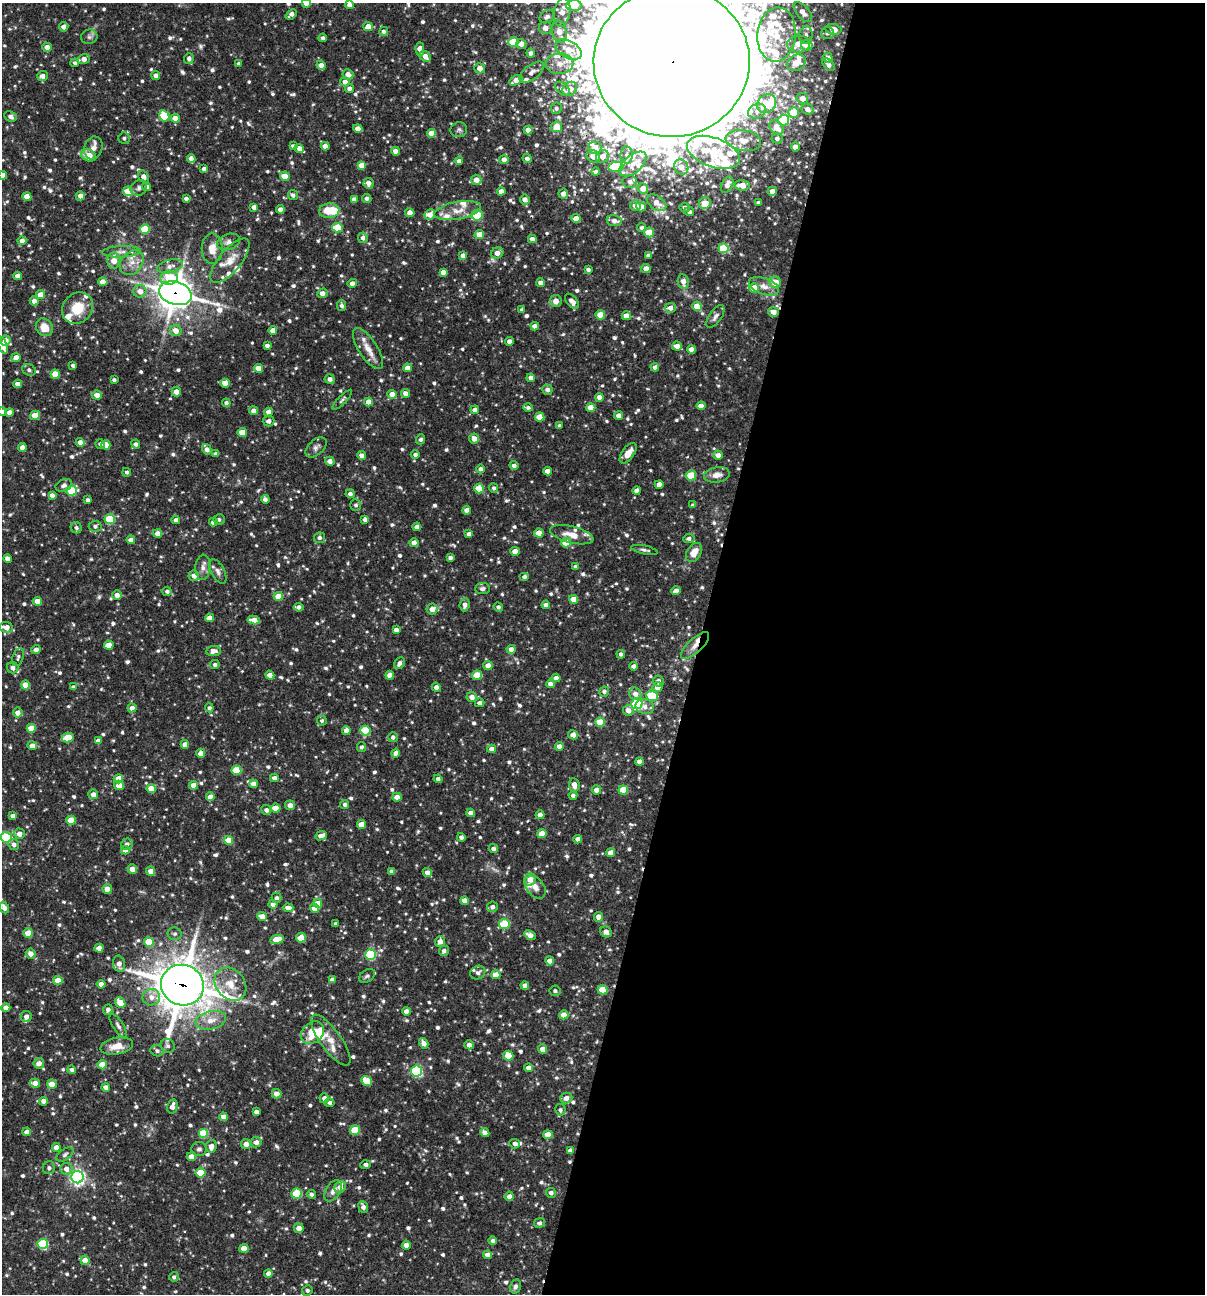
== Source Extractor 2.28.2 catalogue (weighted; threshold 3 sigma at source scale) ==
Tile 12 of 4 x 4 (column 4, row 3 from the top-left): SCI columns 3861-5063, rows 1293-2584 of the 5188 x 5168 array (HDU 1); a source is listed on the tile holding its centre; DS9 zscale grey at full resolution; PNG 1207 x 1296 px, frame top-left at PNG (2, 3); each listed source drawn as its Kron ellipse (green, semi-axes under 4 px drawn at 4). Shown black and unused: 42% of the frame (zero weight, under 3 of 4 exposures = <1% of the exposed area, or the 3 px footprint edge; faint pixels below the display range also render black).
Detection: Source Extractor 2.28.2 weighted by HDU 2 'WHT'; one run over the whole footprint, this tile lists its part. Background 0.0837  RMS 0.0038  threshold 0.0172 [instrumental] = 3 sigma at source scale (4.5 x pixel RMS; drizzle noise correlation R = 1.50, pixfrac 1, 0.05/0.05 arcsec/px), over >= 5 px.
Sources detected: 982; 1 too faint to see at this stretch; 1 inside a brighter object's white glare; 1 cosmic-ray / hot-pixel residue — neither listed nor drawn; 41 inside a brighter listed object's ellipse — not listed separately; of the other 938, all 500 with FLUX_AUTO >= 0.951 (the completeness limit of this list) listed and drawn (438 fainter detections not listed), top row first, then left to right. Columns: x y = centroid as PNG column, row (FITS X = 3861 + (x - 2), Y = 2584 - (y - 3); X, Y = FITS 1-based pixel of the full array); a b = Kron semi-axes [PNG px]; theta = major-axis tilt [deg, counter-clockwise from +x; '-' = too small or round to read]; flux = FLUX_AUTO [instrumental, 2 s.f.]
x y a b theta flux
306 3 4 4 - 3
350 5 4 4 - 2.6
574 6 7 5 3 4.1
562 12 14 8 80 4.7
803 12 12 6 -49 2.9
291 14 6 4 40 2.1
547 17 8 6 34 1.8
64 27 5 4 - 1.7
368 27 5 4 - 3.7
545 28 6 6 - 3.1
834 29 8 5 -10 3.1
384 31 4 4 - 1.3
559 32 11 7 -76 4.9
827 33 6 6 - 1.4
777 35 27 19 85 16
806 35 9 6 83 1.7
89 37 8 7 - 1.2
323 38 4 4 - 1.1
513 42 5 5 - 15
521 44 5 5 - 2.6
798 44 11 8 8 4.9
807 45 6 5 - 6.5
47 47 4 4 - 3
420 49 7 4 -88 3.8
568 50 14 8 -28 7.7
531 53 4 4 - 1.8
425 56 6 5 - 2.9
828 58 5 5 - 2.3
84 59 6 5 - 2.8
189 59 5 5 - 1.6
672 62 78 75 5 15000
75 63 4 4 - 0.96
796 63 10 7 30 5.3
238 64 4 4 - 1.1
560 64 14 10 0 5.6
321 65 5 4 - 3.3
828 65 7 4 -47 1.4
480 68 5 5 - 3
532 72 14 7 37 2.7
348 74 5 5 - 2.8
42 76 5 5 - 2
156 76 4 4 - 1.7
516 80 7 4 29 3.2
345 82 5 4 - 2.2
349 88 4 4 - 1.6
562 89 8 5 -40 1.7
570 89 8 6 38 3.4
802 98 6 5 - 2.7
767 104 10 8 43 7.3
556 108 6 5 - 1
807 109 6 5 - 2
757 111 9 7 26 1.9
794 112 5 5 - 9.4
164 116 6 5 - 16
10 117 7 5 -25 1.3
175 118 5 4 - 3.5
784 120 5 5 - 21
557 127 5 5 - 5.4
358 128 5 4 - 2.9
776 128 8 6 -44 4.2
459 130 8 7 - 1.1
528 130 4 4 - 2.5
431 133 4 4 - 5.5
124 138 5 5 - 1.2
777 138 5 5 - 1.3
743 140 18 10 -10 5.6
293 146 4 4 - 1.2
325 146 4 4 - 2.5
795 147 4 4 - 3.9
93 148 11 9 70 2.4
299 148 5 4 - 2.6
595 148 6 6 - 4
395 151 4 4 - 2.6
713 152 27 14 -20 16
88 155 8 6 -24 5.9
627 155 8 6 -89 1.4
593 156 7 6 - 3.5
602 156 7 6 - 2.9
527 158 5 4 - 1.6
191 159 4 4 - 2.6
504 160 4 4 - 2.6
459 161 4 4 - 1.6
633 164 16 9 40 4.5
361 165 4 4 - 4.1
616 167 7 5 8 17
681 167 8 7 - 3.9
204 169 4 4 - 1.7
596 172 4 4 - 1.4
3 175 4 4 - 2.9
285 176 5 4 - 6.5
144 177 6 5 - 2.3
476 180 5 5 - 3.3
630 182 7 6 - 1.4
368 183 5 5 - 2.5
727 185 9 5 63 3
742 185 7 5 -7 3.9
147 187 4 4 - 1.8
139 188 9 7 41 1.5
643 189 5 5 - 3.6
128 191 5 5 - 9.1
501 191 4 4 - 2.3
772 191 4 4 - 2.9
563 194 5 5 - 2.7
293 195 5 5 - 1.4
80 196 4 4 - 2.4
27 197 4 4 - 4.5
186 198 4 3 - 1.4
367 198 4 4 - 1.5
354 200 4 4 - 2.8
525 200 5 5 - 2.3
657 203 11 7 -35 4
705 203 6 5 - 5.9
758 203 4 3 - 1.1
635 206 5 5 - 3.1
254 207 4 4 - 2.4
641 207 5 4 - 4
685 207 5 4 - 1.3
280 209 4 4 - 2.3
329 211 10 7 4 8.3
458 211 24 8 11 5.3
689 212 5 4 - 1.1
410 213 5 4 - 3.9
430 215 5 5 - 3.1
477 215 5 5 - 17
576 218 5 4 - 3.9
614 221 7 5 -8 2.6
642 227 4 4 - 1.3
337 228 5 5 - 11
145 229 5 4 - 13
649 232 5 5 - 10
479 235 4 4 - 5.7
363 238 5 5 - 1.5
532 239 4 4 - 1.9
22 241 4 4 - 2.6
228 242 12 8 17 2.1
723 248 5 5 - 19
212 249 15 10 90 4.9
121 252 19 5 2 2.5
497 253 6 5 - 2.8
463 255 4 4 - 2.4
648 256 4 4 - 1.8
114 261 8 6 87 4.7
230 261 27 11 50 6.1
132 263 14 10 49 4
170 266 13 6 14 2.6
588 269 4 3 - 1.2
646 269 5 4 - 2.6
443 272 4 4 - 2.5
18 276 4 4 - 2.9
169 278 9 7 5 11
683 281 7 5 -80 2.8
103 282 4 4 - 4.9
775 282 6 5 - 6.2
352 283 5 4 - 2
541 283 4 4 - 2.3
764 286 16 8 -19 3.3
754 288 5 5 - 6.6
140 291 6 6 - 3.1
175 293 17 11 -16 650
322 293 5 4 - 2.8
41 295 4 4 - 6.1
34 301 4 4 - 2.1
556 301 6 6 - 2.7
572 301 9 5 -48 2.4
342 305 5 4 - 1.1
697 306 5 4 - 8.5
77 308 17 14 50 9.2
670 308 5 5 - 2.5
522 310 4 4 - 1.5
773 312 5 5 - 3.1
600 315 5 4 - 7.9
626 316 4 4 - 4.9
715 316 13 6 56 1.7
535 326 4 4 - 2.2
44 327 9 8 - 5.3
273 330 4 4 - 2.7
176 331 6 5 - 3.5
6 341 5 5 - 3.2
509 341 4 4 - 2.7
2 345 9 4 -66 4.3
267 345 4 3 - 1.4
677 346 5 4 - 3.2
368 348 24 9 -57 4.7
691 349 4 4 - 3
16 357 4 4 - 3.3
73 365 4 3 - 1.3
655 367 4 4 - 1.5
258 368 4 4 - 4
407 368 4 4 - 3.5
29 370 7 5 -29 1.1
55 374 4 4 - 6.7
531 378 4 4 - 1.9
330 379 5 4 - 1.7
114 380 4 3 - 0.99
225 383 4 4 - 5
18 384 4 4 - 2.5
547 390 5 5 - 1.6
176 392 5 4 - 3
405 393 5 4 - 2.3
392 394 5 4 - 4.4
97 395 5 4 - 3.6
599 397 4 4 - 3.1
342 400 13 3 46 0.95
368 402 4 4 - 3.9
226 403 4 4 - 1.2
701 406 4 4 - 3.1
528 408 4 4 - 1.1
591 408 4 4 - 4.9
475 410 4 4 - 2.4
254 411 4 4 - 2.4
2 412 4 4 - 1.5
9 412 4 4 - 2.6
268 412 4 4 - 2.8
35 415 5 4 - 6.5
619 416 4 4 - 2.9
540 417 5 4 - 7.6
268 421 6 5 - 1.8
560 426 4 4 - 1.1
242 432 4 4 - 6.3
421 439 5 4 - 1.2
474 439 5 5 - 2.9
80 442 4 4 - 2.3
100 444 5 4 - 1
136 444 4 4 - 1.3
106 445 4 4 - 6.8
22 447 4 4 - 2.6
316 447 12 7 43 1.6
207 449 5 4 - 2.2
628 453 12 6 54 3.9
215 454 4 4 - 1.4
415 454 4 4 - 1
718 455 5 4 - 2.5
362 456 4 4 - 2.4
330 461 5 4 - 2.4
514 466 4 4 - 1.4
480 469 4 4 - 1.4
547 471 4 4 - 3.1
127 472 4 4 - 1
691 475 5 5 - 13
717 475 13 7 10 3.4
659 484 4 4 - 3.1
64 485 8 6 25 1.5
479 488 5 4 - 9.5
494 488 5 4 - 1.1
637 490 4 4 - 1.9
71 491 5 5 - 16
350 494 4 4 - 1.5
52 495 4 4 - 1.6
265 499 4 4 - 1.5
88 500 4 4 - 1.3
356 505 5 5 - 1
693 505 4 4 - 1
467 510 4 4 - 2.6
110 519 5 5 - 19
219 519 6 5 - 0.99
365 519 4 4 - 2
176 520 4 4 - 1.9
213 522 4 4 - 2.3
95 526 6 5 - 1.2
417 527 4 4 - 2.3
76 528 6 5 - 1.1
158 533 4 4 - 2.9
539 533 4 4 - 5.1
469 534 4 4 - 1.7
572 535 22 8 -14 5.8
319 538 5 5 - 1.3
689 538 6 4 5 1.1
131 540 4 4 - 2.8
414 543 4 4 - 2.5
566 543 5 5 - 6.9
644 550 13 4 -12 1.2
515 551 4 4 - 4
694 552 10 7 57 4.4
450 558 4 4 - 1.6
7 559 4 4 - 2.2
575 566 4 4 - 1.1
203 567 13 7 87 2.3
218 571 13 6 -62 1.9
194 576 5 5 - 2.1
524 577 5 4 - 1.2
482 589 7 5 5 1
167 591 5 4 - 1.2
676 591 4 4 - 2.8
117 595 5 4 - 2.5
278 596 4 4 - 7
573 599 4 4 - 5.3
37 601 4 4 - 4.4
465 605 6 5 - 1.9
546 605 4 4 - 2.4
299 607 4 4 - 1.5
498 607 5 4 - 1.1
432 609 5 5 - 3.3
209 618 4 4 - 2.7
254 620 6 4 -8 4.4
6 627 7 5 -7 3.2
396 630 4 4 - 1.9
109 645 5 4 - 4.8
695 646 18 7 43 3.6
511 649 4 4 - 2.8
36 650 4 4 - 2.1
213 651 7 5 7 2.4
621 654 4 4 - 1.1
18 657 9 5 72 1.1
399 663 6 5 - 1.5
215 665 5 4 - 1.1
488 666 4 4 - 3.3
634 666 4 4 - 2.5
13 668 6 5 - 2.2
270 675 5 4 - 2.9
390 675 4 4 - 3.5
477 675 5 4 - 7.8
556 678 4 4 - 2.5
658 681 5 5 - 1.8
550 684 4 4 - 2.1
25 685 4 4 - 6.5
73 687 4 4 - 1.3
436 687 4 4 - 1.5
658 687 5 5 - 3.3
604 691 5 5 - 1.3
635 694 6 5 - 2.5
652 696 6 5 - 21
472 697 5 5 - 2.7
480 703 4 4 - 1.7
637 704 6 5 - 39
645 707 9 7 -17 2.1
132 708 4 4 - 2.6
209 708 4 4 - 1.1
628 710 5 5 - 2.6
18 712 5 4 - 2.6
322 721 5 5 - 1
600 722 5 4 - 9.5
31 728 4 4 - 7.5
346 730 4 4 - 2.2
365 731 5 5 - 18
573 735 5 4 - 2.9
393 737 5 5 - 1.2
68 738 6 5 - 11
98 741 4 4 - 2.4
185 745 4 4 - 3.2
32 746 5 4 - 3
559 746 4 4 - 2.2
361 747 5 4 - 0.96
492 749 4 4 - 2.4
201 753 4 4 - 2.8
396 753 4 4 - 2.8
639 761 4 4 - 2.7
236 770 5 4 - 14
274 778 4 4 - 1.9
118 779 4 4 - 4.8
438 779 4 4 - 1.2
253 784 4 4 - 3.3
119 785 5 4 - 5.5
193 785 4 4 - 4.7
574 785 7 5 -81 3.2
151 788 4 4 - 6
596 790 4 4 - 2.7
623 790 5 4 - 10
93 794 5 4 - 2.5
573 795 4 4 - 1.1
210 797 4 4 - 3.5
397 797 4 4 - 2.9
345 804 4 4 - 1.2
290 805 5 5 - 2.6
276 808 5 4 - 6.5
266 810 5 5 - 1.6
471 813 4 4 - 2.9
540 815 4 4 - 2.7
13 816 4 4 - 2.6
71 820 4 4 - 7.3
361 824 4 4 - 5.1
19 834 5 5 - 2.8
542 834 4 4 - 5.4
321 836 6 4 22 2.9
6 837 6 5 - 27
461 837 4 4 - 1.4
578 839 4 4 - 2.6
228 840 5 4 - 6.8
14 844 6 5 - 1.7
127 844 6 5 - 1.2
493 849 4 4 - 1.5
125 850 4 4 - 2.7
610 853 4 4 - 3.5
132 869 5 4 - 3.1
151 871 5 4 - 3.1
392 871 4 4 - 1.7
427 873 5 4 - 2.7
530 879 6 6 - 3.3
535 887 13 8 -50 2.6
107 889 5 4 - 3
277 898 5 5 - 1.2
465 901 4 4 - 3.9
318 903 4 4 - 6.4
273 904 4 4 - 2.3
492 907 5 5 - 1.5
4 908 6 4 -63 2.5
288 908 5 4 - 3
315 908 4 4 - 4.5
262 916 5 4 - 3.8
599 917 5 4 - 3
336 924 4 3 - 1
504 924 5 5 - 17
606 932 6 5 - 2.4
28 933 4 4 - 7.1
175 934 7 6 - 1.1
530 935 6 4 -28 2.3
301 938 5 4 - 9.4
277 939 7 4 10 6.9
440 941 5 5 - 2.7
149 942 5 4 - 9
99 948 4 4 - 3.9
444 951 5 5 - 1.3
31 953 5 5 - 2.6
370 955 5 5 - 32
550 961 4 4 - 4
119 964 8 6 -76 2.8
478 973 8 6 33 1.2
496 975 4 4 - 5.3
367 976 9 6 34 1
58 980 4 4 - 5.2
332 980 4 4 - 2.3
101 984 4 4 - 2.6
230 984 18 14 -51 7.4
182 985 21 20 - 1300
525 986 4 4 - 2.7
603 990 5 4 - 7.6
555 991 5 5 - 1.2
151 997 9 8 - 2.7
120 1002 6 4 -51 7.6
6 1008 4 4 - 2.8
108 1009 6 4 69 1.6
406 1011 4 4 - 2.3
564 1015 4 4 - 5.7
26 1017 6 5 - 1.7
211 1020 15 9 12 4.7
118 1026 14 5 -56 1.4
313 1033 13 10 42 9.4
331 1040 30 10 -54 5.1
424 1043 5 4 - 2.8
469 1045 5 4 - 2.4
117 1046 16 8 11 5.2
168 1046 7 6 - 1.1
543 1049 5 4 - 3.5
157 1051 6 5 - 1.3
508 1056 5 5 - 8.1
39 1063 5 5 - 2.8
102 1065 4 4 - 6.7
528 1068 4 4 - 2.5
72 1070 4 4 - 1.4
416 1071 5 5 - 45
367 1081 6 4 -40 9.4
35 1083 5 4 - 3.3
52 1084 5 4 - 7.2
106 1087 4 4 - 2.5
277 1094 5 4 - 2.8
324 1098 5 4 - 2.4
566 1098 6 5 - 2.3
44 1101 4 4 - 2.7
329 1102 5 4 - 1.4
172 1106 7 5 75 2.5
560 1110 6 5 - 1
256 1112 4 4 - 1.8
223 1117 4 4 - 2.7
355 1130 5 4 - 15
27 1132 4 4 - 2.3
203 1133 5 5 - 16
485 1133 5 4 - 2.5
548 1135 4 4 - 5.1
256 1142 5 5 - 2.7
246 1144 5 5 - 3
515 1144 5 4 - 1.5
211 1146 6 5 - 2.9
56 1147 4 4 - 2.6
199 1149 7 7 - 1.2
570 1150 4 4 - 1.9
65 1155 9 5 34 1.1
191 1157 4 4 - 3.9
366 1165 5 4 - 1.3
49 1168 6 6 - 1
66 1169 6 6 - 2.7
201 1173 5 4 - 10
77 1177 6 6 - 110
340 1187 6 5 - 2.7
333 1191 12 7 56 2.5
551 1193 5 4 - 1.4
297 1194 5 5 - 15
311 1194 4 4 - 1.2
509 1196 4 4 - 2.3
363 1207 6 4 -68 1.8
540 1223 5 5 - 1.1
299 1228 5 5 - 3.4
493 1241 4 4 - 1.4
43 1244 5 5 - 25
406 1245 4 4 - 3
244 1248 4 4 - 6
487 1255 4 4 - 3
85 1260 4 4 - 4.5
268 1273 4 4 - 2
174 1277 5 5 - 1.1
515 1286 7 5 74 1.2
307 1290 5 5 - 0.99
Overlapping masked pixels (flux is a lower limit): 6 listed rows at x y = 672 62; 643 189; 175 293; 773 312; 695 646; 182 985
Isophote crosses this tile's border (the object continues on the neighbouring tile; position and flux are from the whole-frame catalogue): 8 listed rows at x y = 306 3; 350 5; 672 62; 3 175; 2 345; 2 412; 6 627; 6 837